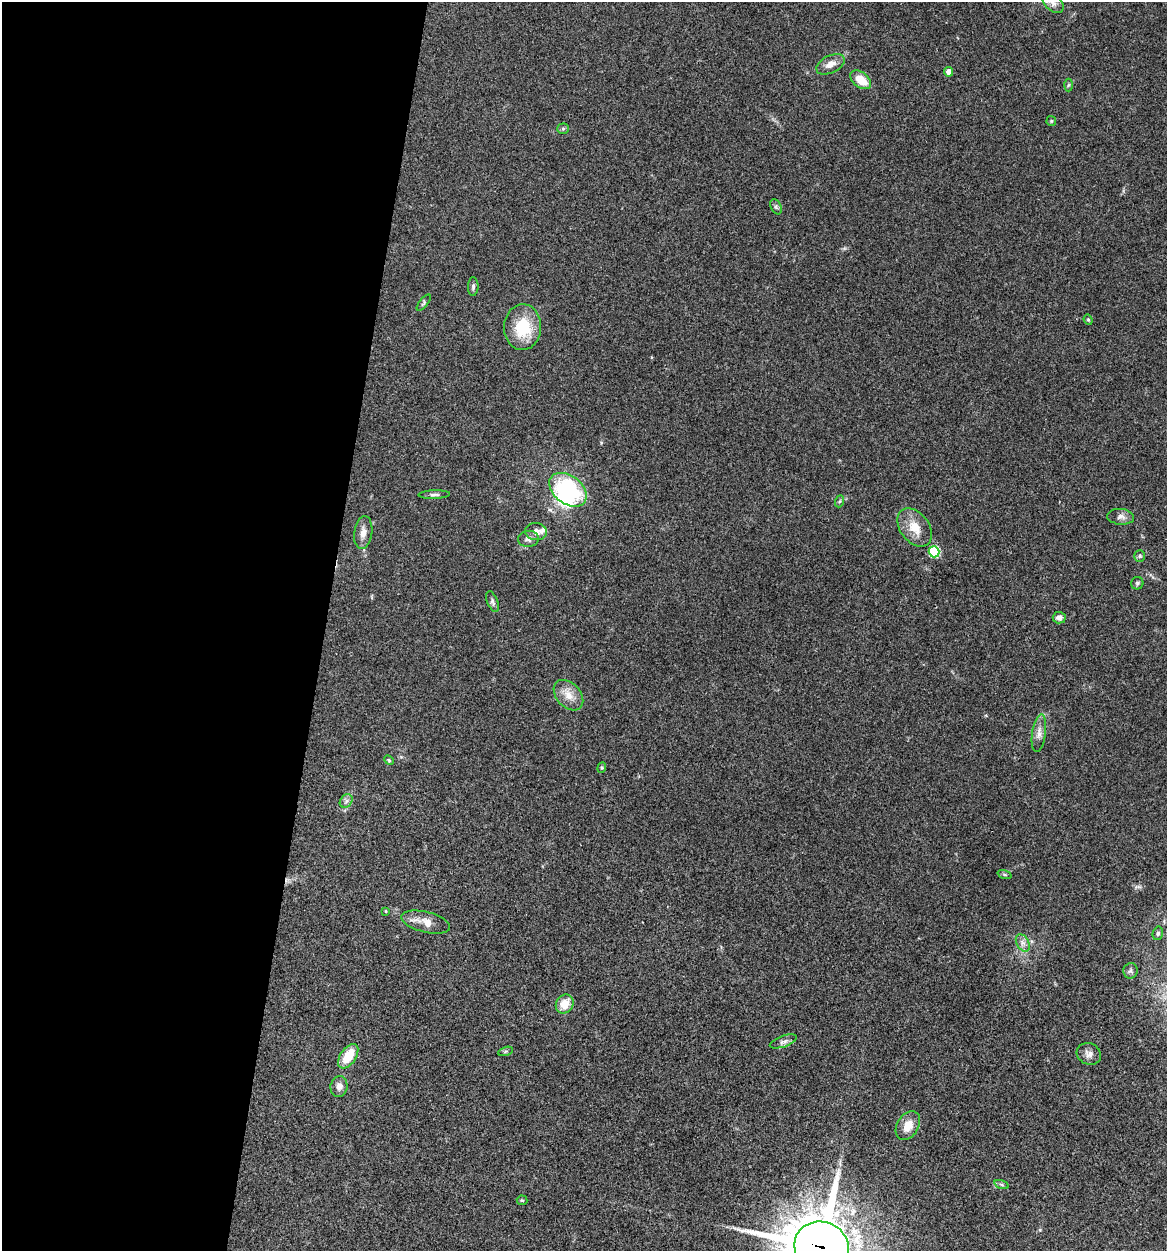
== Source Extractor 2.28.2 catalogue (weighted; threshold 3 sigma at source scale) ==
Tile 5 of 4 x 4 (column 1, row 2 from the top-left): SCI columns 243-1407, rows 2502-3750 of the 5022 x 5005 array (HDU 1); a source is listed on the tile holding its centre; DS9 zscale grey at full resolution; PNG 1169 x 1253 px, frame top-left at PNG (2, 2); each listed source drawn as its Kron ellipse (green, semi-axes under 4 px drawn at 4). Shown black and unused: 28% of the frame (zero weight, under 3 of 4 exposures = <1% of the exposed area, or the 3 px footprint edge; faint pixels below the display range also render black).
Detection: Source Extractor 2.28.2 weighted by HDU 2 'WHT'; one run over the whole footprint, this tile lists its part. Background 0.0635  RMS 0.0051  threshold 0.023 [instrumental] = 3 sigma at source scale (4.5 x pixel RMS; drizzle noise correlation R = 1.50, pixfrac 1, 0.05/0.05 arcsec/px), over >= 5 px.
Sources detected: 48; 1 inside a brighter object's white glare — neither listed nor drawn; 1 inside a brighter listed object's ellipse — not listed separately; the other 46 listed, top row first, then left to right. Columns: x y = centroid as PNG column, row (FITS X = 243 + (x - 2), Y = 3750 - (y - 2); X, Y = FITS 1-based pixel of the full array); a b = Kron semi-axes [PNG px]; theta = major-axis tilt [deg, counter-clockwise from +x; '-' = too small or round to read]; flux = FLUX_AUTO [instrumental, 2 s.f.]
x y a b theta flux
1053 3 12 8 -41 2.9
831 64 15 8 27 4.2
949 72 5 4 - 3.9
861 80 12 7 -38 8.9
1068 85 6 4 87 0.76
1051 121 5 4 - 0.57
563 129 5 5 - 0.81
776 207 8 5 -65 1
473 287 9 5 89 1.3
424 303 10 4 51 0.83
1088 320 5 4 - 0.62
523 327 23 18 88 20
568 490 21 14 -38 43
434 495 16 4 2 1.5
840 501 6 4 70 0.73
1121 517 13 8 -4 2.5
915 527 21 14 -53 9.1
536 532 11 8 -3 3.5
363 533 16 9 82 3.8
528 539 10 8 7 2.3
934 552 5 5 - 42
1140 556 6 5 - 0.9
1137 583 6 6 - 0.91
493 602 11 5 -68 1.3
1059 618 6 6 - 2.2
568 695 17 12 -47 6.1
1039 733 19 6 82 3.5
389 760 5 4 - 0.56
602 768 5 4 - 0.63
346 801 7 5 48 1.5
1004 875 7 3 -19 0.65
386 911 4 3 - 0.55
426 922 25 10 -14 7
1158 933 7 5 76 0.96
1023 943 9 6 -60 2
1130 971 8 7 - 1.4
565 1004 10 8 59 7.3
783 1041 14 5 19 1.9
506 1051 8 3 19 0.76
1089 1054 12 10 -25 2.8
348 1056 14 7 56 12
339 1086 10 8 79 2.9
908 1126 15 10 59 6.6
1002 1185 7 3 -19 0.86
522 1200 5 5 - 0.6
822 1247 28 25 -27 3200
Overlapping masked pixels (flux is a lower limit): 1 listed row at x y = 822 1247
Isophote crosses this tile's border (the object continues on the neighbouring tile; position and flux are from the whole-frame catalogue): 2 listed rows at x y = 1053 3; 822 1247